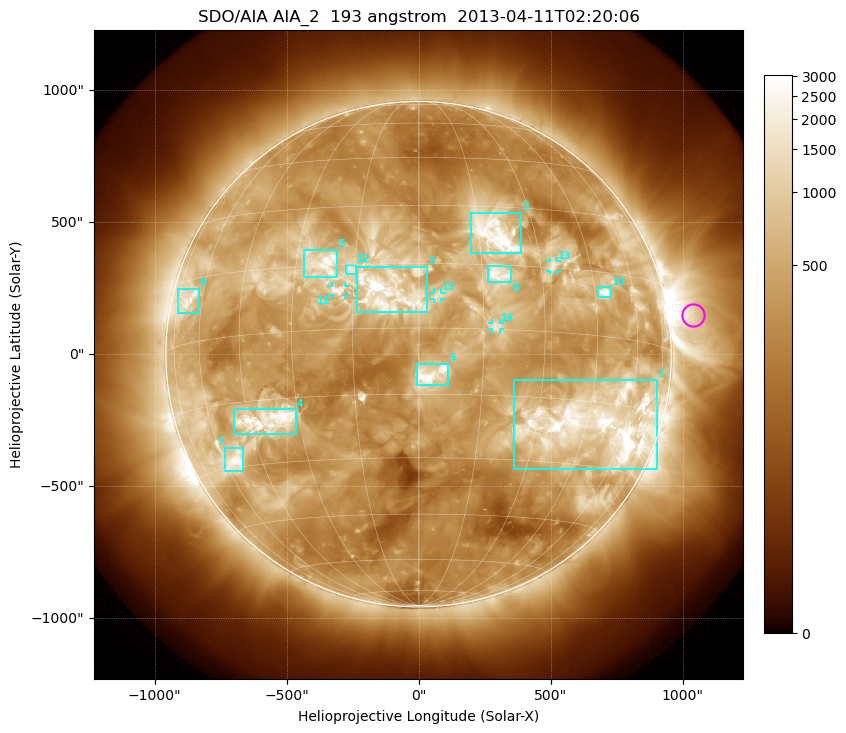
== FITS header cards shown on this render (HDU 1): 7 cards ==
TELESCOP= 'SDO/AIA'
INSTRUME= 'AIA_2'
WAVELNTH=                  193
WAVEUNIT= 'angstrom'
DATE-OBS= '2013-04-11T02:20:06.84'
CTYPE1  = 'HPLN-TAN'
CTYPE2  = 'HPLT-TAN'

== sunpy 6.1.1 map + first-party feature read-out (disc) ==
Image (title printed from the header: SDO/AIA AIA_2  193 angstrom  2013-04-11T02:20:06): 1024 x 1024 px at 2.4 arcsec/px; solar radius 957 arcsec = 399 px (full disc in frame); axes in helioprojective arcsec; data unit not stated in the header (colour bar unlabelled)
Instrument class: DISC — disc imager (sunpy class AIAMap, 193 A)
Bright regions (active regions / flare kernels): reference = the median radial profile (limb darkening/brightening removed); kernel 9 px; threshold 5 sigma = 1042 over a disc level ~375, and >= 1.15x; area >= 12 px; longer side >= 10 px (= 24 arcsec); searched inside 0.97 R_sun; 15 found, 15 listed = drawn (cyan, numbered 1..; 4 of them under ~33 arcsec drawn as corner ticks so the feature stays visible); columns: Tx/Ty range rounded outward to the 5 arcsec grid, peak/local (2 s.f.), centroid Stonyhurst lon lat
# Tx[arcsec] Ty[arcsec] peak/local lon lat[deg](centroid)
1 360..905 -435..-95 13 +50 -20
2 -235..35 155..330 11 -7 +8
3 200..390 385..535 12 +19 +23
4 -700..-465 -305..-205 8.8 -39 -20
5 -435..-305 290..395 7.6 -23 +16
6 -5..115 -120..-35 9.5 +3 -11
7 -735..-665 -445..-355 8.9 -55 -28
8 265..350 270..335 5.9 +19 +13
9 -915..-830 155..250 6.5 -67 +10
10 680..730 215..255 12 +48 +10
11 -330..-275 225..260 6.4 -19 +9
12 -275..-235 305..340 4.2 -16 +14
13 500..525 315..355 4.9 +33 +16
14 275..310 90..120 4.1 +18 +1
15 55..90 205..235 4.3 +4 +7
Off-limb structures (1.02-1.3 R_sun): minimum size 162 px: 3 found; the strongest spans PA ~255..305 deg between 1.02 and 1.3 R_sun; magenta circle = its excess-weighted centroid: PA ~280 deg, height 1.1 R_sun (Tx ~1040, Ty ~150 arcsec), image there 5.1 x the reference